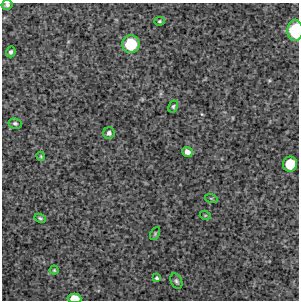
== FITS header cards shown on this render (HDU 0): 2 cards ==
NAXIS1  =                  297 /Length X axis
NAXIS2  =                  298 /Length Y axis

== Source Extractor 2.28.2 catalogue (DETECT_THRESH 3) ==
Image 297 x 298 px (HDU 0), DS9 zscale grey, 1 PNG px = 1 image px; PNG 301 x 302 px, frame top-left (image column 1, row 298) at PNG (2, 3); each listed source drawn as its Kron ellipse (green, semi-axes under 4 px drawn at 4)
Background 4940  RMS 230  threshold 689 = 3 sigma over >= 5 px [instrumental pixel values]
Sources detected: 19; all 19 listed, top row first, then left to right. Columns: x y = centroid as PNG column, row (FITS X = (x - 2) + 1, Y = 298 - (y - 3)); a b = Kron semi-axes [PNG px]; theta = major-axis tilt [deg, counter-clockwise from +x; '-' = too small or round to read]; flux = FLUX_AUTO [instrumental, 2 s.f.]
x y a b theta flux
7 5 6 5 - 39000
159 21 5 4 - 21000
295 30 10 7 89 860000
131 44 9 8 - 690000
11 52 5 4 - 39000
173 106 6 4 61 25000
15 123 6 5 - 29000
109 133 6 5 - 51000
187 152 5 5 - 80000
41 156 4 3 - 18000
290 164 7 7 - 430000
211 198 6 4 -19 18000
205 215 5 3 - 14000
40 218 6 4 -27 24000
155 234 7 4 64 22000
54 270 4 4 - 18000
157 278 4 3 - 24000
176 281 8 5 -64 36000
74 298 7 5 -2 260000
At the frame edge (FLAGS 8, measured only in part): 3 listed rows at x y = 7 5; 295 30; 74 298